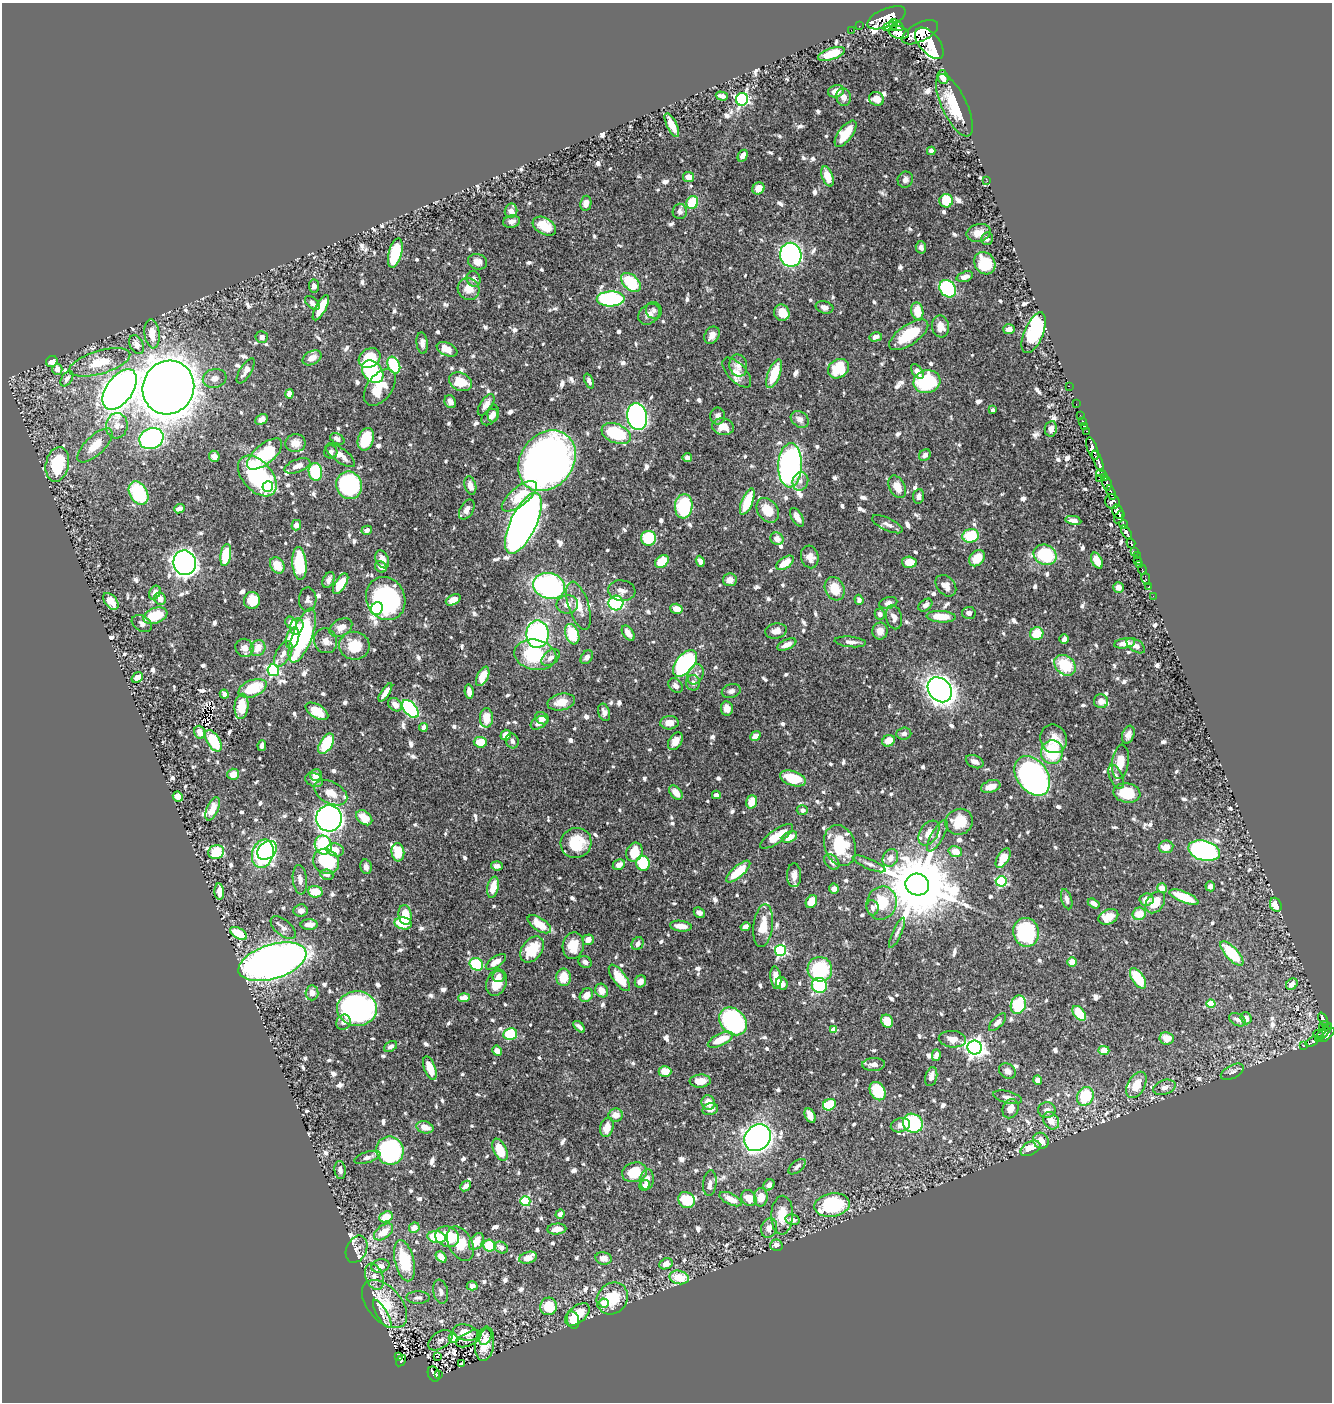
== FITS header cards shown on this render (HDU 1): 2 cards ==
NAXIS1  =                 1330
NAXIS2  =                 1400

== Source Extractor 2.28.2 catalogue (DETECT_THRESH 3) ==
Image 1330 x 1400 px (HDU 1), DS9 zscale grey, 1 PNG px = 1 image px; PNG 1334 x 1404 px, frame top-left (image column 1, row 1400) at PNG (2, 3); each listed source drawn as its Kron ellipse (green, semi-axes under 4 px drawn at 4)
Background 0.476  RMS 0.0082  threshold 0.0246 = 3 sigma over >= 5 px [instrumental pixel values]
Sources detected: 1001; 1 with non-positive FLUX_AUTO (blend fragments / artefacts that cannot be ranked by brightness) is neither listed nor drawn; of the other 1000, the 500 brightest by FLUX_AUTO listed and drawn (500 fainter detections omitted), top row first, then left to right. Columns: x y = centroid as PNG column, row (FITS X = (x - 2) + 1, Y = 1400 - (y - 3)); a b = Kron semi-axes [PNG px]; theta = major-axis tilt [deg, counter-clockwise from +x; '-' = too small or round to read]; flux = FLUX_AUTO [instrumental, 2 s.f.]
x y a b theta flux
887 18 20 9 22 3400
896 25 8 5 -32 760
859 26 2 2 - 4.7
890 26 8 4 18 550
851 30 2 2 - 6.1
899 32 10 6 -13 1200
920 32 20 9 26 3700
929 43 18 10 -50 4000
831 54 14 5 18 17
943 77 7 5 -75 4.7
836 91 8 6 15 5.9
722 96 6 4 -16 2.5
844 97 9 7 -75 4.1
742 99 6 6 - 110
877 99 8 6 -17 5.4
954 105 34 12 -65 26
672 125 13 5 -64 9.7
846 134 16 7 53 18
931 151 4 4 - 3.1
743 156 6 4 62 4.4
828 176 10 5 -69 11
689 177 5 5 - 6
905 180 8 7 - 2.3
987 181 2 2 - 2.2
758 188 6 5 - 6
946 201 7 6 - 18
586 203 7 5 80 4.4
692 203 6 6 - 23
511 211 7 6 - 4.8
680 211 7 7 - 2.4
511 222 8 6 14 3.4
544 226 12 8 -30 11
979 233 12 8 14 5.8
987 239 6 6 - 2.3
921 247 6 5 - 2.5
395 253 15 6 75 31
791 255 12 10 -80 200
477 262 9 7 -17 4.3
985 263 12 10 -55 18
965 277 8 5 18 3.5
474 279 8 7 - 2.7
631 282 11 7 -43 34
314 286 6 5 - 2.6
469 289 11 10 - 7.6
948 289 9 7 -52 65
611 299 14 7 1 71
312 303 8 5 -41 2.5
824 307 9 6 -15 3.1
321 308 14 5 62 14
654 310 8 8 - 2.3
917 311 9 6 -82 12
782 313 8 7 - 7
649 314 12 9 41 4.3
940 326 11 8 -81 6.2
1009 329 6 5 - 3.9
1034 333 21 9 67 61
152 334 15 7 -84 9.4
712 335 9 7 60 3.9
909 335 23 10 34 26
262 337 6 6 - 2.3
876 337 6 4 14 2.9
422 343 11 5 -84 3
136 345 10 6 -66 4
447 349 11 6 -24 6.2
312 358 10 6 27 5.2
369 358 12 9 36 20
52 362 6 5 - 5.6
100 362 31 11 16 17
394 365 9 6 -65 32
738 366 11 8 -78 4.6
57 369 5 5 - 4.5
838 369 11 9 33 25
246 371 14 5 58 4.1
373 372 12 9 -50 50
917 372 8 5 -54 4.2
737 373 18 9 -47 4.8
774 374 15 6 68 19
215 378 12 9 14 3.4
67 379 8 5 57 2.9
589 381 8 4 -68 2.3
460 382 12 9 -25 14
927 382 13 11 13 46
1069 386 2 2 - 4.8
168 387 27 25 61 1300
380 388 21 12 53 16
120 390 23 13 54 540
289 394 4 4 - 4.1
450 402 7 5 -62 3.2
1076 404 2 2 - 6.2
486 405 12 6 57 4.4
992 410 4 3 - 2.4
493 413 9 5 86 2.9
1080 415 2 2 - 7.3
718 416 8 7 - 2.9
490 417 10 6 43 2.6
637 417 13 10 -81 200
261 419 6 5 - 3.5
800 419 10 7 -40 3.4
1082 421 3 2 - 16
117 426 13 11 82 5.3
723 427 11 8 -10 8.2
1085 427 3 3 - 25
1051 429 8 6 81 3.8
1087 431 3 2 - 17
616 434 15 9 -22 37
151 438 12 10 24 120
337 439 7 5 -28 2.7
366 439 11 7 72 18
295 443 10 9 - 6.1
95 445 22 9 44 10
1092 449 12 5 -71 1200
331 452 6 6 - 2.3
265 454 21 10 40 38
340 455 17 7 -36 6.5
925 455 6 5 - 2.3
214 456 5 5 - 3
687 458 4 4 - 2.6
547 461 32 26 52 470
1098 461 11 3 -67 730
57 464 17 11 78 29
790 465 22 12 88 190
297 466 13 6 21 4.1
315 472 9 6 -82 30
1101 473 5 3 - 150
257 476 24 14 -48 69
1105 478 4 3 - 75
1100 479 3 3 - 82
800 481 9 7 75 2.9
1107 484 7 4 -79 350
349 485 14 12 -70 72
470 485 9 5 -75 4.6
268 486 5 5 - 86
897 487 12 8 -63 7.1
139 493 13 9 -60 37
1111 493 8 3 -71 180
519 496 21 9 40 17
919 496 7 5 83 2.7
1112 501 7 7 - 600
747 502 14 5 68 19
684 506 12 9 84 35
179 509 5 4 - 2.8
467 510 11 6 61 3.9
768 510 13 9 -53 11
1118 512 7 5 -66 1500
797 517 10 5 -61 3.5
1119 517 7 3 58 600
1073 520 8 4 -10 3.2
523 523 33 13 65 720
887 524 16 6 -25 3.1
1123 524 5 3 - 330
296 525 5 4 - 3.5
367 530 5 4 - 2.5
1127 533 8 4 -58 690
971 536 8 7 - 24
648 538 7 7 - 24
777 539 7 6 - 4.4
1131 543 5 3 - 170
1134 551 4 3 - 120
226 555 11 5 80 20
1045 555 12 10 -25 33
1137 556 2 2 - 3
810 557 11 8 -75 5.2
977 558 9 6 45 10
382 559 9 6 -65 4.7
1137 560 3 2 - 4.1
662 561 7 5 40 18
700 561 5 4 - 2.9
1097 561 8 5 -64 9
909 562 7 5 -2 9.2
185 563 12 11 - 430
785 563 10 5 36 11
299 564 16 7 -85 33
1140 564 3 2 - 5.1
277 565 8 6 -55 10
381 567 6 5 - 2.5
1142 570 5 2 - 9.5
1146 579 6 3 -77 11
328 580 8 5 64 2.6
730 580 7 6 - 3.8
341 584 12 5 58 13
549 586 16 12 -16 110
946 586 12 8 -48 5.1
1149 586 3 2 - 3.3
1118 587 5 5 - 4.8
835 589 12 9 -64 12
622 591 14 10 -7 3.8
155 593 7 5 61 3.7
1153 596 2 2 - 5.4
160 599 6 5 - 4.3
308 599 12 9 87 2.6
386 599 22 19 -66 87
252 600 8 8 - 12
453 600 8 5 26 6.1
859 600 5 4 - 2.2
111 601 10 5 -52 8.4
616 603 7 7 - 50
888 603 9 5 16 2.6
567 604 11 9 9 4.8
925 605 8 5 39 2.6
579 606 25 10 -72 9.9
377 609 7 6 - 77
676 609 6 5 - 7.4
969 613 7 6 - 2.8
880 614 5 5 - 2.5
155 616 12 7 20 17
894 617 12 8 -76 3.7
941 617 14 5 -3 13
291 623 7 5 -53 5.4
142 624 11 7 -31 2.4
297 626 8 6 68 3.8
341 628 12 8 30 6.1
776 631 11 7 10 5.2
880 631 8 7 - 4.4
628 633 8 5 -57 4.5
537 634 14 11 -90 100
572 634 10 6 -70 22
1037 634 7 6 - 13
302 636 28 10 70 83
292 638 11 6 74 17
1064 639 5 4 - 2.5
325 641 12 11 - 5
850 642 16 5 -6 3.1
1124 643 10 5 8 5.7
787 644 10 5 24 4.6
354 646 15 14 - 17
1136 646 10 6 -33 3.2
244 648 9 9 - 4.5
258 648 8 7 - 7.1
283 654 14 7 62 4.1
535 655 21 15 -11 37
551 657 10 6 41 3.2
587 657 7 5 54 2.6
685 663 16 9 51 110
1065 665 12 9 -41 23
273 670 6 5 - 77
695 674 10 7 68 3
483 676 10 5 64 13
137 678 6 4 34 4.2
693 683 8 7 - 2.7
675 686 8 6 -44 2.8
253 688 15 8 22 21
940 690 14 11 -47 460
731 691 9 7 15 2.4
469 692 7 4 -80 4.8
385 693 10 4 56 4.4
224 694 5 4 - 2.5
1101 701 7 7 - 4.3
561 702 14 8 12 8.1
395 705 8 6 -42 5.4
241 706 12 7 86 13
727 708 7 6 - 4.9
410 709 10 6 -50 90
317 711 12 6 -32 13
604 712 9 6 -73 3.1
486 718 9 6 90 9.3
542 718 7 5 -32 3.7
539 723 9 5 33 3.7
669 723 9 6 3 5
423 727 4 4 - 4.2
200 732 7 5 -73 6.1
904 733 7 6 - 2.2
506 735 5 5 - 5.9
1128 735 9 6 71 3.1
755 736 5 4 - 4.4
1053 739 15 13 -61 8.7
213 741 12 6 -59 18
512 741 7 6 - 2.5
675 741 10 6 57 4.8
888 741 6 5 - 6.9
480 742 6 5 - 9.3
326 744 11 6 59 25
262 746 5 4 - 2.4
1052 752 12 11 - 28
975 762 9 6 -25 3.2
1120 762 17 8 83 9.1
233 774 6 5 - 6.4
316 775 6 5 - 5.7
1032 776 22 15 -54 170
1116 777 13 6 -67 2.6
793 778 13 7 -18 19
314 780 9 6 -26 2.8
991 786 10 6 19 6.9
676 792 8 5 -49 4.6
331 793 18 11 -28 7.6
1127 793 13 9 -9 19
716 795 4 4 - 2.5
178 796 5 4 - 7.5
752 802 7 5 71 8.6
213 809 12 6 67 6.8
802 810 5 5 - 2.3
329 818 13 13 - 460
364 818 9 6 -40 10
959 822 14 12 23 15
929 833 13 9 57 7.7
777 836 19 6 35 13
937 836 18 6 60 3.2
789 837 8 5 26 7.7
576 843 15 15 - 21
323 845 9 8 - 42
840 845 21 15 -71 31
1166 847 7 6 - 6.2
267 850 11 8 40 55
335 850 9 6 -11 7.9
955 851 7 5 -16 7.2
1204 851 16 9 -14 160
216 852 8 7 - 21
398 852 9 6 -84 12
634 852 10 8 64 15
263 854 14 10 74 100
890 858 9 7 61 5.1
1003 858 11 5 59 8.5
326 861 13 12 - 33
832 862 9 6 -47 3.4
643 863 7 7 - 22
869 864 17 5 -23 2.6
619 865 6 5 - 3.8
497 866 6 4 -6 2.3
366 867 7 5 -79 2.5
738 872 15 5 41 17
327 875 6 5 - 2.4
794 875 12 7 -90 3.6
300 880 15 7 -85 3.8
1001 881 5 5 - 47
917 884 12 10 -21 6700
1210 886 5 4 - 2.7
493 887 10 5 78 10
1162 888 5 4 - 6.7
834 889 5 5 - 3.7
219 892 8 4 -86 5.3
315 892 7 6 - 11
1184 897 16 5 -22 22
1067 899 10 5 -73 2.8
1146 900 7 6 - 4.8
811 902 7 5 59 13
1155 902 12 8 53 11
882 903 17 15 67 21
1094 903 6 4 -32 2.8
1276 905 7 5 -65 8.6
872 908 7 6 - 2.5
301 911 7 6 - 3.4
699 913 6 4 -42 2.3
1139 914 7 6 - 8.6
405 915 10 6 -82 13
1108 917 10 7 24 10
403 923 9 6 -11 14
309 924 8 5 2 5.1
539 924 13 6 -33 11
681 926 11 5 -6 6.1
763 926 21 9 83 11
745 927 5 4 - 3.4
283 928 15 8 -40 3.4
1026 932 14 13 - 50
239 933 9 5 -31 19
897 933 16 4 65 2.4
588 940 5 5 - 4.1
638 944 7 5 58 2.5
573 946 13 10 77 11
532 949 15 10 52 17
780 950 5 5 - 74
1232 953 15 6 -47 32
272 962 35 17 17 470
496 962 11 5 33 7
585 962 7 5 -25 2.3
1072 962 5 4 - 8.2
476 964 7 6 - 30
820 969 12 12 - 38
498 976 6 5 - 3.3
563 977 9 7 89 10
619 978 15 6 -53 14
776 978 11 5 -82 7.7
1138 978 11 6 -56 21
640 981 6 5 - 3.6
496 982 13 10 70 10
782 983 6 5 - 2.9
1292 984 6 5 - 4.2
819 985 8 7 - 42
602 990 7 6 - 5.5
312 993 7 6 - 4.7
586 995 7 6 - 6.3
464 998 5 4 - 5.1
1211 1004 4 4 - 18
1018 1005 9 7 71 33
357 1009 20 17 -3 160
1079 1013 8 5 -51 18
1246 1018 6 5 - 4
1323 1019 7 3 -65 140
1237 1020 9 6 -28 2.7
733 1021 15 12 -47 79
887 1021 7 5 -58 9.1
343 1022 8 7 - 3
998 1022 11 5 46 3
1325 1024 4 3 - 70
579 1027 7 3 -45 2.3
1322 1027 3 2 - 18
833 1030 4 4 - 7.7
1324 1032 11 3 47 120
510 1034 7 6 - 25
1318 1034 5 4 - 100
1327 1035 9 4 42 320
1167 1038 7 6 - 8.3
952 1039 14 8 -4 5.4
721 1040 14 6 26 12
1312 1041 7 4 33 59
391 1046 7 5 32 2.5
1304 1046 3 2 - 3.3
975 1048 7 7 - 340
1104 1050 5 4 - 11
497 1051 5 4 - 4.3
936 1055 6 4 75 2.5
874 1064 11 6 3 3.8
430 1068 12 5 -69 9.3
665 1071 6 5 - 8.7
1007 1071 9 7 -38 3.8
1232 1072 12 6 27 2.5
931 1077 10 5 77 4.2
1038 1080 5 4 - 3.7
700 1081 10 6 4 8.7
1136 1085 14 8 61 11
1164 1087 11 7 19 2.7
878 1091 10 7 -58 28
1085 1096 10 8 63 24
1008 1097 15 6 -14 3.6
708 1102 7 7 - 6.6
829 1105 7 5 29 22
710 1109 8 5 13 3.3
1011 1109 10 7 66 5.8
1047 1110 9 8 - 4.1
615 1115 7 6 - 6
810 1116 8 5 -64 5.1
1051 1121 9 7 -53 6.7
913 1123 10 9 - 58
900 1125 10 7 17 3.8
425 1127 9 6 -15 5.8
607 1127 10 6 75 8.1
758 1138 14 12 45 310
1041 1141 8 7 - 7.1
1030 1148 11 6 30 9.5
500 1150 12 6 -65 15
390 1151 14 13 - 110
367 1157 13 5 18 2.6
797 1167 10 5 40 2.4
340 1170 9 5 -84 2.7
634 1172 12 10 15 18
647 1179 10 7 82 3.4
710 1183 13 6 84 3
645 1185 6 4 44 2.9
769 1185 6 5 - 2.9
466 1186 6 4 43 3
761 1197 9 6 87 9
749 1198 8 7 - 7.7
731 1199 12 5 -25 6.3
686 1200 9 7 -42 20
525 1201 5 5 - 37
832 1205 18 11 10 51
560 1214 4 4 - 4.5
782 1215 19 11 88 13
386 1217 7 5 23 12
792 1220 7 5 -12 3
414 1228 5 5 - 4.8
769 1228 10 7 71 4.1
557 1229 9 5 5 5.7
384 1232 11 6 37 9.3
437 1237 9 5 -10 25
447 1237 12 10 -21 18
476 1242 9 6 55 11
460 1244 18 11 -62 17
776 1245 6 5 - 2.9
489 1246 6 5 - 24
501 1247 7 5 -32 3.7
357 1249 14 10 65 3.3
441 1257 6 4 -47 6.6
528 1258 9 5 18 7.1
604 1258 8 6 -11 3.3
404 1261 21 9 -77 28
666 1264 7 5 23 4.6
380 1266 9 6 15 3.8
374 1277 13 8 -69 5.8
679 1277 10 6 -11 13
472 1286 5 4 - 3.1
441 1292 12 7 -80 2.8
418 1298 11 6 -1 2.3
612 1298 17 14 49 22
604 1303 4 4 - 14
385 1304 28 17 -48 23
548 1306 9 8 - 15
382 1314 16 5 -60 2.7
577 1314 14 8 40 13
573 1320 8 6 -75 12
466 1332 13 8 -13 8.4
485 1337 8 5 68 2.7
453 1338 5 4 - 12
469 1339 14 6 26 2.4
440 1340 13 8 33 2.4
485 1344 17 9 81 11
398 1357 4 3 - 9.3
437 1357 4 3 - 3.5
401 1361 6 3 56 65
461 1364 4 4 - 2.4
434 1374 8 5 -66 44
439 1374 2 2 - 5.5
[500 fainter detections neither listed nor drawn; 1 non-positive-flux detection neither listed nor drawn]